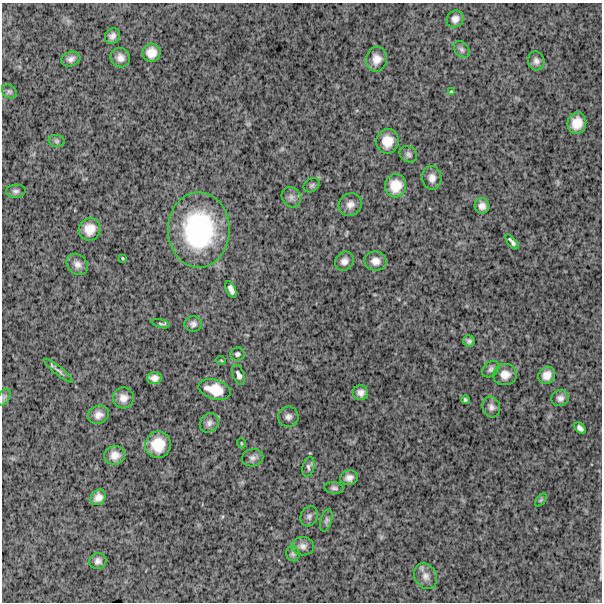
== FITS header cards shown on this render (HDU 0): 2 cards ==
NAXIS1  =                  600
NAXIS2  =                  600

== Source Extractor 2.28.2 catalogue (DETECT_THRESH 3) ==
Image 600 x 600 px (HDU 0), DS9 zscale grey, 1 PNG px = 1 image px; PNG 604 x 604 px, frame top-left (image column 1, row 600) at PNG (2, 3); each listed source drawn as its Kron ellipse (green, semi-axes under 4 px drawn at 4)
Background 1740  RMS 250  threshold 751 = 3 sigma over >= 5 px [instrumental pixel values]
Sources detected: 66; all 66 listed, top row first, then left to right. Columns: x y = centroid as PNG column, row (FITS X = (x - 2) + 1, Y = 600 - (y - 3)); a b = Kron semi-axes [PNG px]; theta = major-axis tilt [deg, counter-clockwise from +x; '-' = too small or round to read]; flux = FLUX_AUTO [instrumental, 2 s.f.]
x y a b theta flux
455 19 9 8 - 9.5e+04
112 36 8 7 - 7.6e+04
462 49 9 6 -51 5.8e+04
151 53 9 9 - 1.7e+05
120 58 10 9 - 1.0e+05
71 59 10 7 18 7.4e+04
376 59 12 10 84 1.5e+05
536 61 9 8 - 7.3e+04
9 91 8 6 -35 3.7e+04
451 92 3 3 - 1.7e+04
577 123 11 9 74 2.3e+05
57 141 8 6 -15 4.0e+04
387 141 12 11 - 2.3e+05
408 154 9 7 -33 5.3e+04
432 178 12 9 -86 1.1e+05
312 185 8 6 32 3.9e+04
396 186 11 10 - 2.7e+05
16 191 10 6 3 5.1e+04
291 197 11 9 -56 8.0e+04
350 204 12 11 - 1.1e+05
482 206 7 7 - 9.2e+04
90 229 11 10 - 2.1e+05
199 230 37 31 -90 2.1e+06
512 242 9 3 -50 4.9e+04
122 258 3 2 - 1.4e+04
344 261 10 8 46 9.2e+04
375 261 11 9 -8 1.2e+05
77 264 12 9 -42 1.0e+05
231 289 9 4 -66 7.6e+04
161 324 9 3 -15 2.5e+04
193 324 8 8 - 6.4e+04
469 341 6 5 - 4.6e+04
237 354 7 6 - 4.4e+04
221 360 5 3 - 1.4e+04
491 369 9 7 39 5.6e+04
59 371 18 4 -39 6.1e+04
239 375 10 5 -67 5.7e+04
505 375 12 10 4 1.4e+05
547 375 9 8 - 1.4e+05
154 378 7 6 - 8.4e+04
215 390 16 10 -15 3.0e+05
361 393 7 7 - 8.5e+04
4 397 9 5 60 4.3e+04
123 398 10 10 - 1.3e+05
560 398 9 8 - 7.7e+04
465 400 4 3 - 2.6e+04
491 407 10 8 -72 7.5e+04
98 415 11 9 23 1.1e+05
288 417 10 10 - 8.2e+04
209 423 10 8 50 7.7e+04
580 428 7 4 -42 5.6e+04
241 443 5 3 - 1.5e+04
158 445 13 12 - 3.6e+05
115 455 10 9 - 1.4e+05
253 458 11 8 13 6.8e+04
309 467 10 5 75 4.7e+04
349 478 9 7 14 8.9e+04
334 488 10 5 -7 4.5e+04
98 497 8 7 - 1.0e+05
541 500 7 4 53 2.4e+04
309 516 10 8 65 5.4e+04
326 520 11 5 74 4.8e+04
303 546 11 9 -4 8.4e+04
293 554 8 6 -70 3.8e+04
98 561 8 8 - 7.3e+04
426 576 14 10 -58 1.2e+05